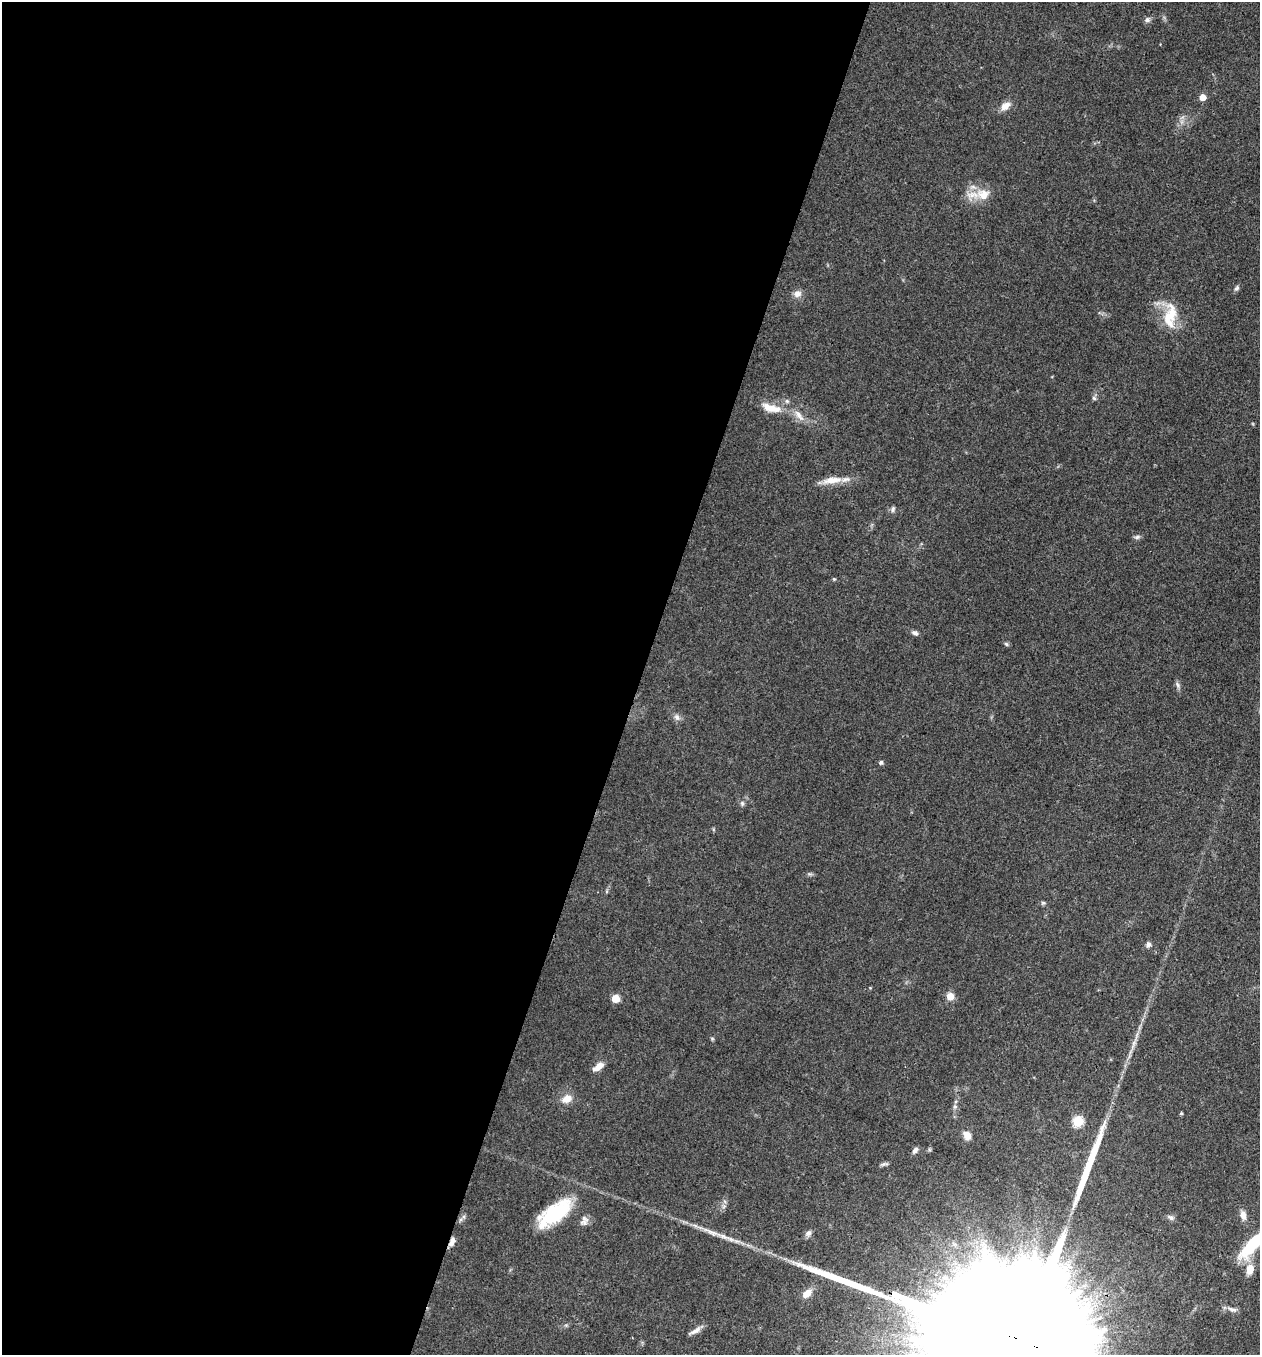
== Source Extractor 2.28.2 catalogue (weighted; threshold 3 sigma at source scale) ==
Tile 5 of 4 x 4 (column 1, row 2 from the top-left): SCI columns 131-1388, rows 2710-4062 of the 5425 x 5418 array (HDU 1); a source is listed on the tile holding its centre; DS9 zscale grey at full resolution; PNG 1262 x 1357 px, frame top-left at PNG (2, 2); no overlay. Shown black and unused: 51% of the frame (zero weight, under 3 of 4 exposures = <1% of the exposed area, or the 3 px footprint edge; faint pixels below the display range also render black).
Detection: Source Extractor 2.28.2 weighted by HDU 2 'WHT'; one run over the whole footprint, this tile lists its part. Background 0.0712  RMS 0.0054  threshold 0.0241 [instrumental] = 3 sigma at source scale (4.5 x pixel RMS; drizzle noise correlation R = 1.50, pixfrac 1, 0.05/0.05 arcsec/px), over >= 5 px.
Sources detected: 48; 1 inside a brighter object's white glare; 1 long thin detection or spike segment (spike, bleed or trail) — not listed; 1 inside a brighter listed object's ellipse — not listed separately; the other 45 listed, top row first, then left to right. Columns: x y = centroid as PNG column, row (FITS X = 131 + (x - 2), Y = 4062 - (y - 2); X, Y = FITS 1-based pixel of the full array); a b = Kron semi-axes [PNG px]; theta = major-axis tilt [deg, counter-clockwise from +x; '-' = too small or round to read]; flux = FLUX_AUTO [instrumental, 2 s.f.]
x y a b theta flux
1147 20 8 7 - 1.6
1203 97 5 5 - 7.2
1005 106 14 9 37 4.3
983 195 19 15 -13 10
1236 288 9 6 50 1.3
797 294 10 9 - 3.3
1170 316 37 16 84 16
1094 398 6 5 - 1
771 408 29 10 -14 9.1
799 415 19 7 -52 4.4
832 480 30 9 8 7.7
893 509 8 6 68 1.3
1137 537 8 5 11 1.3
834 579 5 4 - 0.58
915 633 8 6 -21 1.6
1006 644 6 5 - 0.88
1178 685 10 5 -60 1.5
677 717 10 7 -53 2.1
881 762 5 5 - 1.4
742 803 8 5 -75 1.2
1043 903 6 5 - 0.96
1148 945 7 6 - 1.7
950 996 7 7 - 5.8
615 999 5 5 - 15
712 1038 6 3 -19 0.62
598 1067 14 7 38 4.5
567 1099 12 9 25 5.6
955 1106 7 5 90 1.4
1181 1113 4 4 - 0.59
1078 1121 5 5 - 36
967 1135 10 8 -55 4
915 1150 9 5 53 1.8
884 1164 10 4 11 1.2
554 1213 40 16 37 37
1243 1215 12 7 -77 3.6
1170 1217 10 5 -26 1.6
584 1221 13 9 76 2.9
808 1233 9 7 53 2
452 1241 11 6 68 3.2
1252 1245 42 13 47 25
1250 1269 12 8 77 6.4
807 1293 12 8 41 5
1232 1309 14 6 -17 2.5
695 1331 18 5 28 2.9
1028 1349 186 26 -22 150000
Overlapping masked pixels (flux is a lower limit): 2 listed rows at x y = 452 1241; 1028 1349
Isophote crosses this tile's border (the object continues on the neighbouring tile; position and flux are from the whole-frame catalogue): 2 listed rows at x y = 1252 1245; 1028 1349